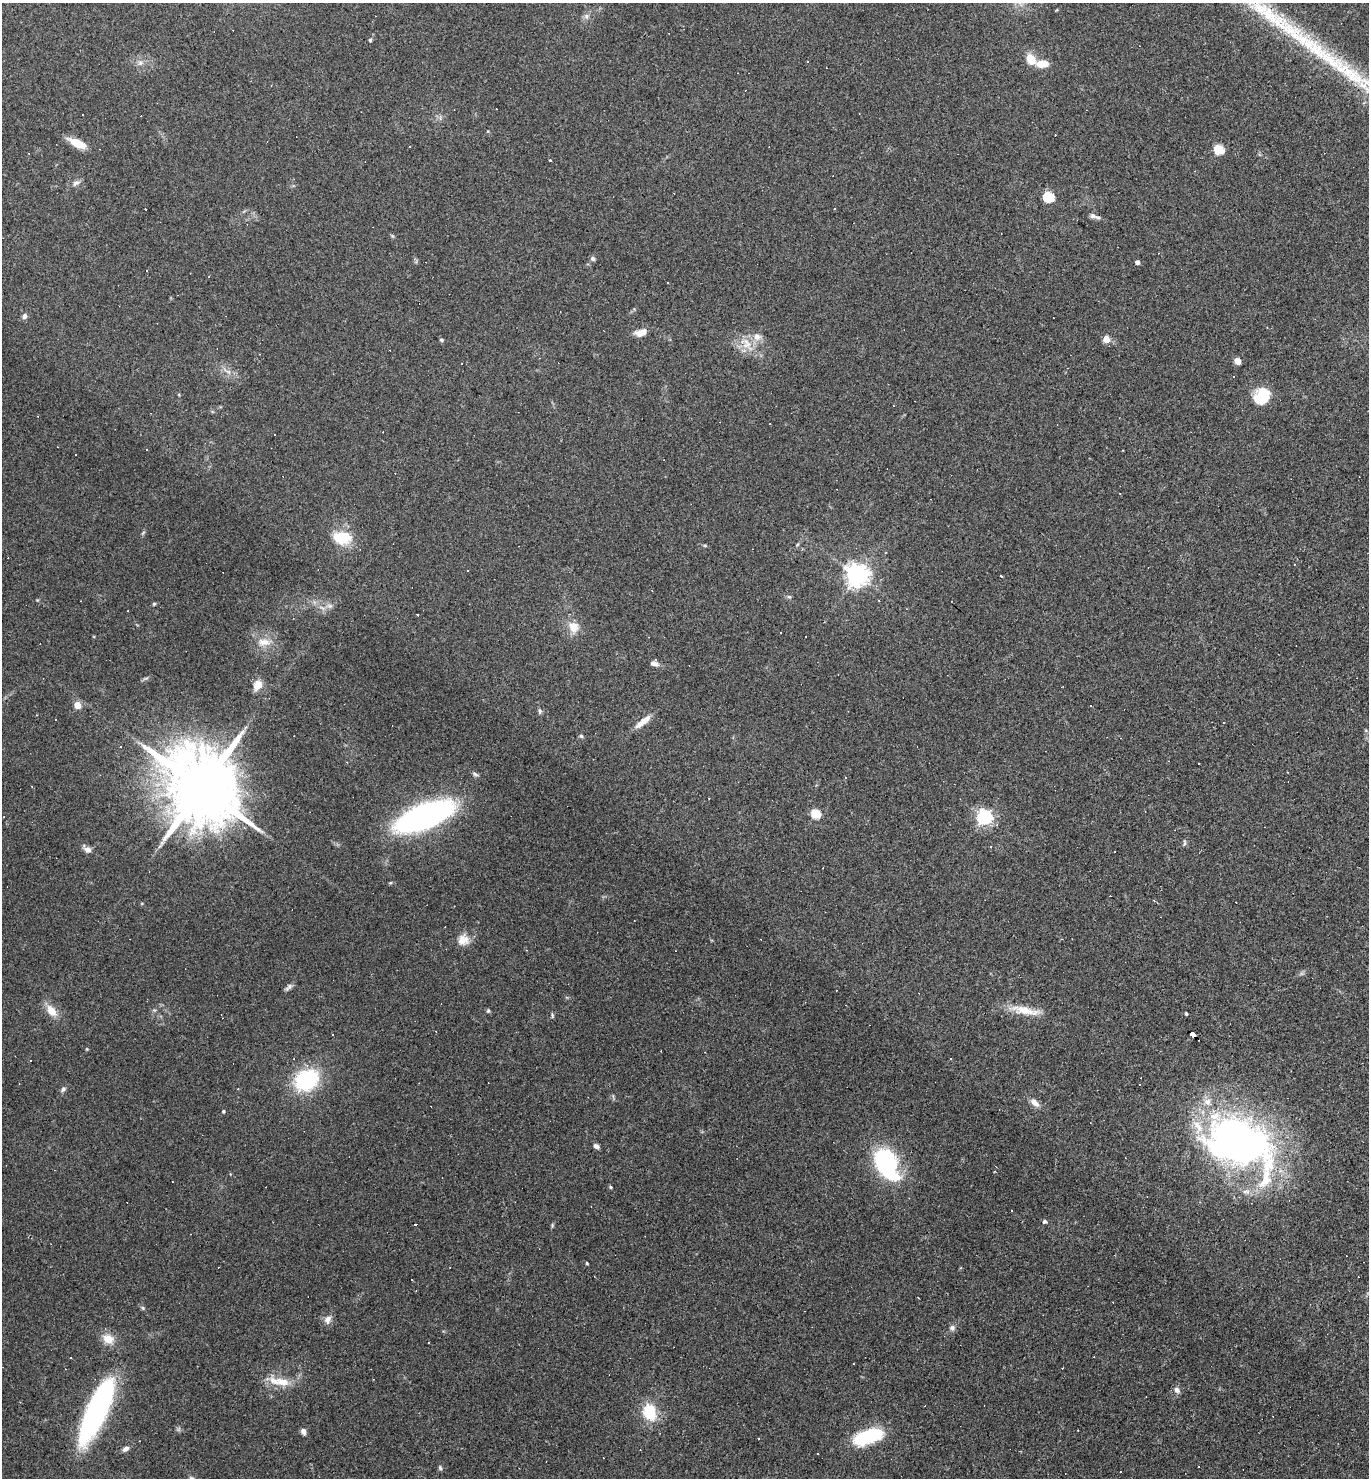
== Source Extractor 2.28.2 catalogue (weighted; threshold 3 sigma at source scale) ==
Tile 6 of 4 x 4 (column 2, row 2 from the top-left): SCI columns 1516-2882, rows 2951-4426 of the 5906 x 5901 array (HDU 1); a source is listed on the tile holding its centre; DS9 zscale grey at full resolution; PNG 1371 x 1480 px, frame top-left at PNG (2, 3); no overlay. Shown black and unused: <1% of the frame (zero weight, under 3 of 4 exposures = <1% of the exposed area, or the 3 px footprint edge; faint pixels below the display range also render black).
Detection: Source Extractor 2.28.2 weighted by HDU 2 'WHT'; one run over the whole footprint, this tile lists its part. Background 0.0579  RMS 0.0069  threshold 0.0309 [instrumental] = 3 sigma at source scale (4.5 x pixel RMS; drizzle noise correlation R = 1.50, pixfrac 1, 0.05/0.05 arcsec/px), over >= 5 px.
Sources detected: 162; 2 inside a brighter object's white glare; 52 cosmic-ray / hot-pixel residue — not listed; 4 inside a brighter listed object's ellipse — not listed separately; the other 104 listed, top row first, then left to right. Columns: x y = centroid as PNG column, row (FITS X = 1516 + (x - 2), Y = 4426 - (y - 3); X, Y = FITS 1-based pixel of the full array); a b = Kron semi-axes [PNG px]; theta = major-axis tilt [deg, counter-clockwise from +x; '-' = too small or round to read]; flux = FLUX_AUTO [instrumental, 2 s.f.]
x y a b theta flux
586 16 7 6 - 2.1
370 40 4 4 - 0.87
1031 59 15 11 -57 8.9
807 61 2 2 - 0.64
140 63 6 6 - 2.1
1042 64 12 7 0 9.9
83 115 2 2 - 0.6
77 143 20 8 -26 12
410 146 3 3 - 1.4
1219 149 5 5 - 38
550 160 3 3 - 3.1
76 183 11 6 27 2.6
1048 197 5 5 - 58
145 209 2 2 - 0.62
1093 216 9 6 -26 2
593 259 7 6 - 1.4
1137 262 4 4 - 2.9
146 271 3 2 - 0.58
668 283 3 2 - 0.65
24 316 7 6 - 2.5
641 332 15 8 14 6.2
757 337 11 9 -43 5.1
1106 339 5 4 - 13
441 340 5 4 - 1.2
747 344 17 12 -70 10
1238 361 6 6 - 4.9
228 371 7 4 -19 1.7
1262 396 18 15 58 21
275 434 3 2 - 1
147 449 3 2 - 0.66
75 454 3 2 - 0.97
1120 493 3 2 - 0.56
342 538 26 17 -6 19
705 545 5 3 - 0.75
857 575 7 7 - 590
1000 576 3 3 - 2
789 597 6 4 -2 0.99
154 604 5 4 - 0.9
330 606 7 5 -43 1.8
418 615 3 3 - 2.1
573 627 12 11 - 9.2
780 633 3 3 - 2.5
648 637 3 2 - 0.39
264 642 19 10 -3 8.6
654 663 10 6 -19 3.1
257 685 13 10 55 6.4
77 705 5 5 - 12
540 711 8 5 86 1.3
37 715 4 2 - 0.52
55 720 3 3 - 2.3
643 722 24 7 38 7
581 736 5 5 - 1.1
121 746 3 2 - 0.53
475 774 8 5 -31 1.4
845 777 3 2 - 1.1
202 788 22 16 -45 10000
709 798 2 2 - 0.47
816 814 5 5 - 36
424 816 38 14 22 290
984 817 6 6 - 200
1184 843 9 3 86 1.2
990 847 4 3 - 0.75
87 849 11 7 -36 3.6
1115 852 3 2 - 0.69
1236 902 3 2 - 0.41
463 940 15 15 - 7.7
526 950 4 3 - 0.48
289 987 11 6 38 2.1
1025 1010 43 10 -11 14
51 1011 15 9 -51 9.1
488 1011 6 4 -70 0.96
1186 1013 4 3 - 1.2
552 1015 6 4 85 0.99
1192 1035 7 3 -41 230
950 1059 3 3 - 0.67
306 1080 21 16 33 65
1140 1085 3 2 - 1.1
63 1089 8 6 61 1.7
1035 1103 13 7 -39 4.4
223 1111 4 4 - 1
1237 1141 70 47 -15 330
596 1146 7 5 -29 2.3
886 1162 35 24 -60 68
995 1171 3 3 - 0.57
610 1187 6 3 -70 0.78
1011 1211 3 2 - 0.92
1045 1221 5 4 - 1.8
415 1225 3 3 - 170
552 1225 6 3 -74 0.79
587 1263 3 3 - 0.91
143 1308 5 5 - 0.96
328 1320 12 9 63 4
952 1328 8 7 - 2.2
108 1339 13 10 -23 9.3
71 1358 3 3 - 0.94
279 1381 32 10 -10 13
1177 1390 9 7 -55 2.8
650 1412 14 11 -73 27
97 1416 56 22 62 130
303 1431 6 5 - 3.3
868 1436 33 13 19 44
126 1449 8 6 27 2.6
818 1454 3 2 - 0.52
440 1468 6 5 - 1.1
Overlapping masked pixels (flux is a lower limit): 1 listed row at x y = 1192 1035
Unlisted compact peaks at least as high as the median listed source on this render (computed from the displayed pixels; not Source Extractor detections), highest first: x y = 1347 70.